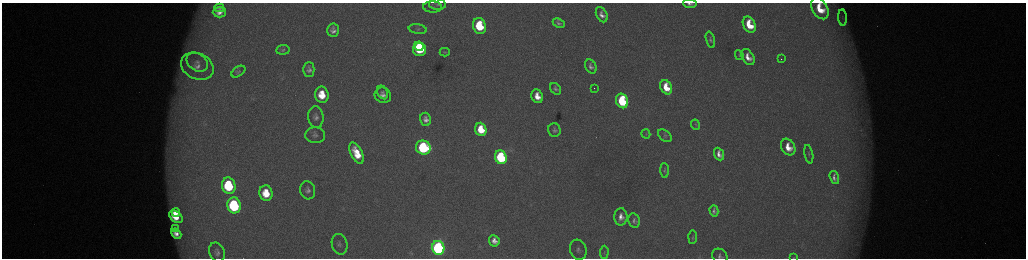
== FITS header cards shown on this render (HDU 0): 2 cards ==
NAXIS1  =                 2048 /fastest changing axis
NAXIS2  =                  512 /next to fastest changing axis

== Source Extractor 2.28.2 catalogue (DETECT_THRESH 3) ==
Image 2048 x 512 px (HDU 0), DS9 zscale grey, zoomed out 1/2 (1 PNG px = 2 x 2 image px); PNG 1028 x 260 px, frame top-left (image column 1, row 511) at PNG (2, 3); each listed source drawn as its Kron ellipse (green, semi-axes under 4 px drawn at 4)
Background 174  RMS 2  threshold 6.02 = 3 sigma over >= 5 px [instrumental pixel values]
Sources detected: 74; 4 cannot appear on this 1/2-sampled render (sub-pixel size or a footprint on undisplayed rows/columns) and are neither listed nor drawn; the other 70 listed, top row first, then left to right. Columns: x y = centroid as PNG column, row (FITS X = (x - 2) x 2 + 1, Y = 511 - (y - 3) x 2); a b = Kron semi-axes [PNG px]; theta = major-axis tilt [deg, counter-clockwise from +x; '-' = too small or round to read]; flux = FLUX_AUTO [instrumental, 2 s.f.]
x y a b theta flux
437 4 8 5 -4 1300
690 4 7 3 -5 1300
432 7 9 5 -3 1300
219 8 5 4 - 1200
820 9 11 7 -59 11000
219 12 6 5 - 2900
602 15 8 5 -64 2700
842 18 8 3 -84 1000
559 23 6 4 -27 1100
749 25 8 6 -63 11000
479 26 8 6 -75 24000
418 29 9 4 -9 1000
333 30 7 5 -86 2300
710 40 8 4 -74 1000
419 46 5 3 - 8800
419 49 6 6 - 32000
283 50 7 5 6 920
445 52 5 3 - 460
739 55 5 3 - 420
748 57 8 5 -59 4300
781 59 2 1 - 270
197 62 11 8 -34 3900
197 66 17 13 -26 7900
591 66 7 5 -61 1700
309 70 7 5 -90 1800
238 72 8 4 35 850
666 87 7 5 -63 9600
594 88 2 1 - 340
555 89 6 4 -55 1200
383 92 7 5 -63 1200
322 95 8 7 - 11000
383 95 8 7 - 2600
537 96 7 5 -67 5700
622 101 7 6 - 41000
316 117 11 7 -84 2200
426 119 6 5 - 2500
695 125 5 3 - 420
481 129 7 5 -70 12000
554 130 6 6 - 1200
646 134 5 3 - 380
315 135 10 8 -3 2100
665 136 8 5 -38 940
788 147 9 6 -60 7200
423 148 7 7 - 59000
357 153 11 6 -64 11000
719 154 7 5 -65 2800
809 154 9 3 -79 810
501 157 7 5 -69 51000
665 170 7 4 -87 810
834 178 7 4 -72 1800
229 186 8 7 - 36000
308 190 9 7 -75 2000
266 193 8 6 -78 11000
234 205 8 6 -77 62000
714 211 6 4 -73 1300
176 212 4 3 - 3900
176 217 8 5 -39 9900
621 217 8 6 89 3700
634 221 7 5 -78 1400
176 229 4 3 - 1100
176 234 6 4 -42 2700
693 237 6 2 86 410
494 241 6 5 - 3000
340 244 10 7 -75 2000
438 248 7 6 - 130000
578 250 10 8 -71 2200
217 252 10 7 -66 2200
604 252 6 3 85 590
720 256 8 7 - 1700
793 258 3 2 - 170
At the frame edge (FLAGS 8, measured only in part): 4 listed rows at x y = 690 4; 820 9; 720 256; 793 258
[4 sub-pixel or undisplayed-footprint detections neither listed nor drawn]